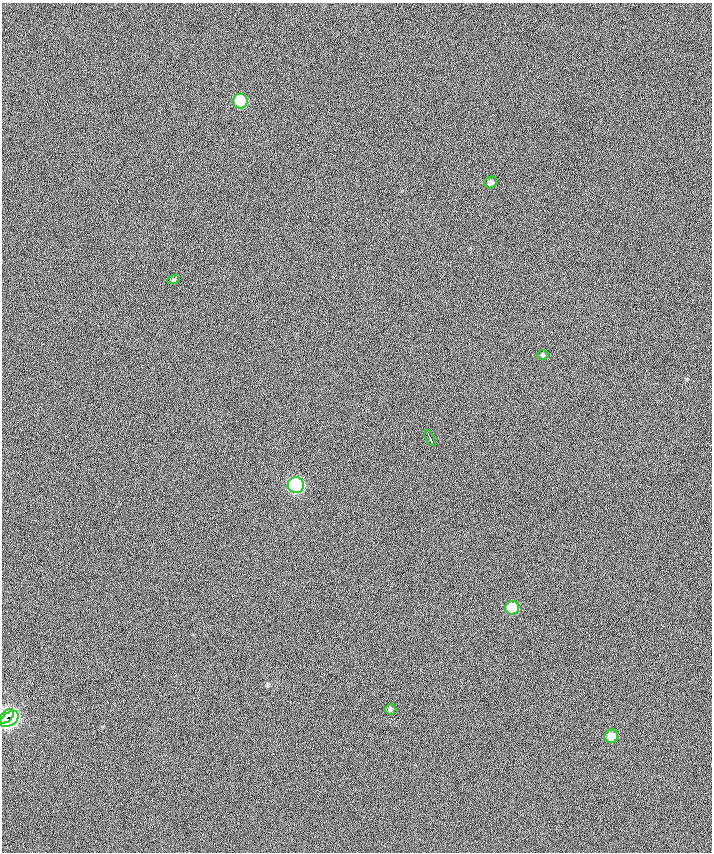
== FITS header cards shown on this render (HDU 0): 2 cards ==
NAXIS1  =                  710 /
NAXIS2  =                  850 /

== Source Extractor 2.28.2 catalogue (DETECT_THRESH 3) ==
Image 710 x 850 px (HDU 0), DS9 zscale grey, 1 PNG px = 1 image px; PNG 714 x 854 px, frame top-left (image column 1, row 850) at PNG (2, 3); each listed source drawn as its Kron ellipse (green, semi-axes under 4 px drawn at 4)
Background -4.59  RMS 24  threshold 72.5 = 3 sigma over >= 5 px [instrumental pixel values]
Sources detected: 11; all 11 listed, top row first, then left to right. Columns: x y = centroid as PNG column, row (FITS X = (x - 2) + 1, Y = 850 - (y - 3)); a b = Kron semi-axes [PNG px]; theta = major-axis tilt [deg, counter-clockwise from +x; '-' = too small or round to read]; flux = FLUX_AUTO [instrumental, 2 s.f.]
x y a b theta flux
240 101 7 7 - 90000
491 182 6 5 - 5700
173 280 6 4 19 2100
543 355 6 5 - 2400
430 438 8 2 -64 3700
296 485 8 8 - 280000
512 608 7 7 - 44000
390 709 5 5 - 3500
7 716 9 5 44 190000
9 719 10 6 34 310000
611 736 7 6 - 19000